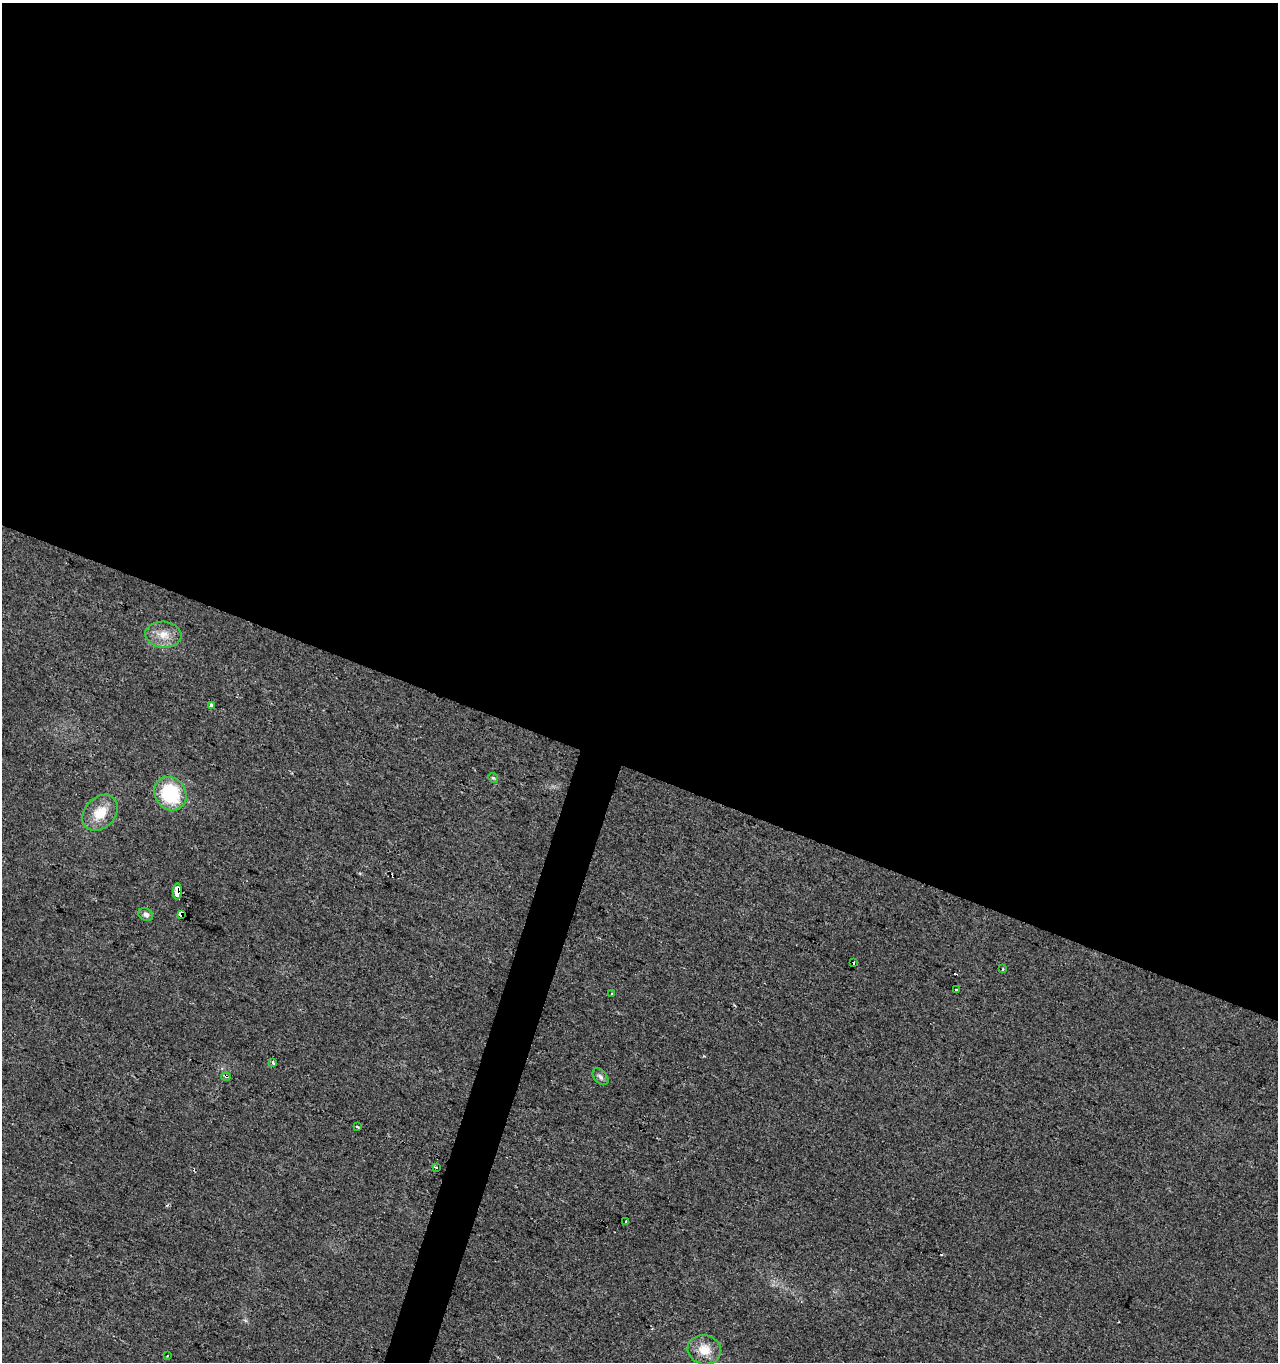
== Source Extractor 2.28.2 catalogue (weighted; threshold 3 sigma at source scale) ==
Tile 3 of 4 x 4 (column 3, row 1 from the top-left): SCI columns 2831-4106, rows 4080-5439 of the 5596 x 5447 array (HDU 1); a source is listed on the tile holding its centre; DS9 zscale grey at full resolution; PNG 1280 x 1364 px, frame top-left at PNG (2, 3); each listed source drawn as its Kron ellipse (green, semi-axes under 4 px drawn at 4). Shown black and unused: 58% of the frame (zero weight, under 2 of 3 exposures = <1% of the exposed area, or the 3 px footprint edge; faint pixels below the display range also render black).
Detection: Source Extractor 2.28.2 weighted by HDU 2 'WHT'; one run over the whole footprint, this tile lists its part. Background 0.0179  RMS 0.0078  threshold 0.0351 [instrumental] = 3 sigma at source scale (4.5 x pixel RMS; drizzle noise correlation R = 1.50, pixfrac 1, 0.0396/0.0396 arcsec/px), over >= 5 px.
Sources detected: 25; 5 cosmic-ray / hot-pixel residue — neither listed nor drawn; the other 20 listed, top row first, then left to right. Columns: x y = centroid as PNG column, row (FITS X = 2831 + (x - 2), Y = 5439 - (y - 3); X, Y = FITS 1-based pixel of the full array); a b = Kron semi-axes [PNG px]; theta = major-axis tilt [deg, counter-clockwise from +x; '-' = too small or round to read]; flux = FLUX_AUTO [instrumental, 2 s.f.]
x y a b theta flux
163 635 18 13 -6 11
211 705 3 3 - 26
493 778 5 4 - 1
170 794 17 15 -54 53
100 813 20 15 46 18
177 892 8 3 87 450
146 914 8 6 -31 3.4
181 915 4 3 - 1200
854 963 3 3 - 7.4
1003 969 3 3 - 1.7
956 989 3 3 - 3.2
612 994 3 3 - 1.8
272 1062 3 3 - 2.3
226 1076 5 3 - 1.3
600 1077 9 6 -48 2.6
358 1127 3 3 - 3.5
436 1168 3 2 - 1.2
626 1221 2 2 - 0.78
704 1350 17 14 -13 13
167 1356 3 2 - 0.63
Overlapping masked pixels (flux is a lower limit): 3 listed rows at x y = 177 892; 181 915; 226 1076